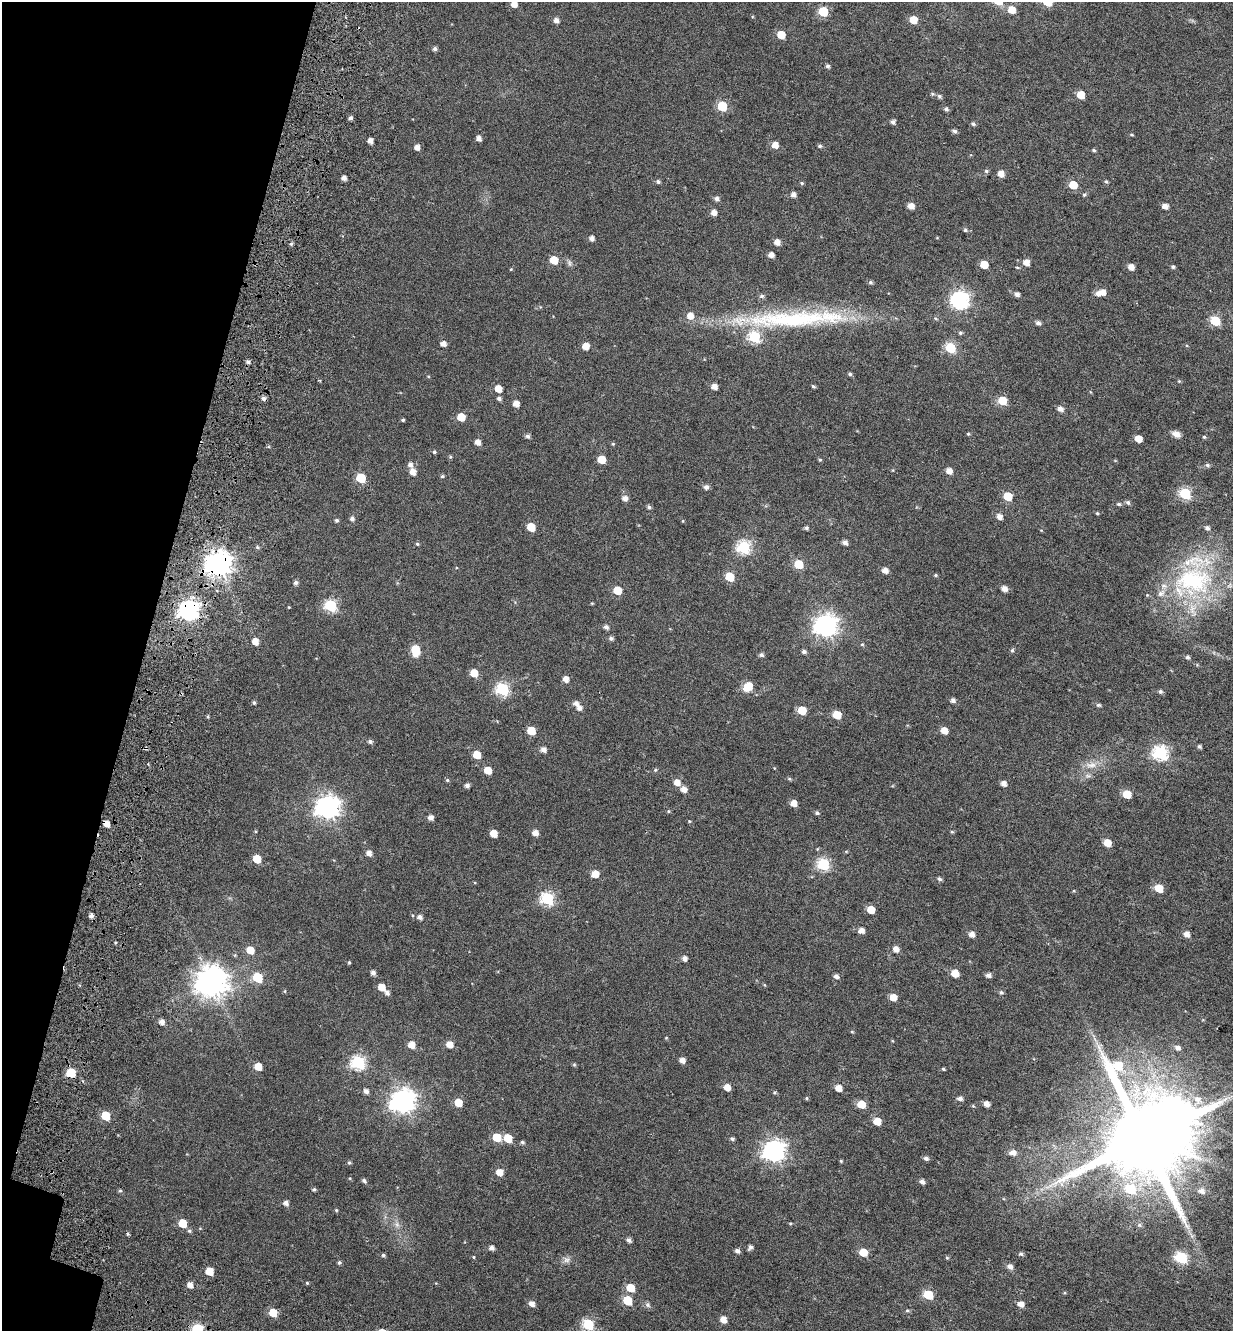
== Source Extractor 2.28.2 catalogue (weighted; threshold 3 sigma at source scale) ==
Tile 9 of 4 x 4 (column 1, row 3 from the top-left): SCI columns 466-1696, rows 1485-2813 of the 5792 x 5631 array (HDU 1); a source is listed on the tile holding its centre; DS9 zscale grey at full resolution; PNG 1235 x 1333 px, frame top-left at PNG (2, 2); no overlay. Shown black and unused: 12% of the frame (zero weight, under 4 of 7 exposures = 11% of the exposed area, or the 3 px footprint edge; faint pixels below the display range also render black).
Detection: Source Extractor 2.28.2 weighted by HDU 2 'WHT'; one run over the whole footprint, this tile lists its part. Background 0.0106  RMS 0.0051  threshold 0.0209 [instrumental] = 3 sigma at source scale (4.09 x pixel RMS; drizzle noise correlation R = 1.36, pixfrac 0.8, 0.0396/0.0396 arcsec/px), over >= 5 px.
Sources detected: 288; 1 inside a brighter object's white glare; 1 cosmic-ray / hot-pixel residue — not listed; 7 inside a brighter listed object's ellipse — not listed separately; the other 279 listed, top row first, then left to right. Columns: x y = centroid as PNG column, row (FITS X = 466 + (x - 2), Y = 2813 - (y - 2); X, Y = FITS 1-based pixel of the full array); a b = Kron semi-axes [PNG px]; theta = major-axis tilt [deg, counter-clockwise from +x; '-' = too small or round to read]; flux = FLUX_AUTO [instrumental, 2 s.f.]
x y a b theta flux
1048 2 6 5 - 15
514 4 5 5 - 3.2
1012 10 5 5 - 6.4
823 12 6 5 - 20
556 20 5 5 - 2
913 20 5 5 - 7.8
781 35 5 5 - 9.5
435 49 5 4 - 1.3
828 66 5 4 - 1
1081 95 5 5 - 7.3
939 96 6 5 - 0.99
722 106 6 5 - 22
946 109 5 4 - 1.1
350 118 5 4 - 1.2
893 122 5 4 - 1.3
973 124 6 4 -28 0.87
955 131 5 5 - 1.2
1132 135 5 3 - 0.45
479 138 5 4 - 2.2
370 141 4 4 - 2.5
775 145 5 5 - 3.8
820 146 6 4 1 0.77
417 147 5 5 - 2.2
1094 150 4 4 - 0.66
986 171 6 5 - 0.77
1001 174 5 5 - 3.9
344 178 5 4 - 1.9
658 182 5 5 - 0.91
1106 182 5 4 - 0.66
802 183 5 4 - 0.57
1073 185 6 5 - 9.8
793 195 5 5 - 1.9
1084 195 5 4 - 0.6
717 198 5 5 - 1.6
911 206 5 5 - 3.5
1165 206 5 4 - 2.4
714 213 5 5 - 2.8
965 230 5 4 - 0.62
592 238 5 4 - 2
777 242 5 5 - 3.2
291 244 4 4 - 0.7
771 255 5 4 - 2.6
554 260 5 5 - 9.3
1026 262 6 5 - 3.5
569 263 9 4 -82 0.93
984 265 5 5 - 8.7
1131 267 5 4 - 3.7
1173 267 5 4 - 0.68
511 269 4 3 - 0.34
870 282 6 5 - 0.78
1102 292 6 6 - 3.8
1017 294 5 4 - 1.7
762 296 6 6 - 1.1
960 300 8 7 - 130
794 319 128 20 2 66
936 319 5 3 - 0.45
1215 321 6 5 - 20
1038 323 5 4 - 1.5
960 333 5 5 - 0.67
443 344 5 5 - 2.4
586 346 5 5 - 4.8
950 348 6 5 - 29
248 362 5 4 - 1.3
850 374 5 4 - 0.73
1179 381 4 4 - 0.41
813 386 5 4 - 0.61
714 387 5 5 - 3.1
498 389 5 5 - 5.1
499 398 5 4 - 1.1
1002 401 5 5 - 13
516 404 5 4 - 3.5
1060 409 5 5 - 2.3
461 417 5 5 - 8.5
403 420 4 3 - 0.62
968 434 5 4 - 0.47
1176 434 10 6 -24 2.6
528 436 5 5 - 1.2
1204 437 4 4 - 0.55
1138 439 5 5 - 5
478 442 5 5 - 2.8
613 444 5 4 - 0.46
434 452 4 4 - 0.63
450 457 5 4 - 0.51
602 459 5 5 - 8
820 460 4 4 - 0.48
410 465 6 6 - 1.7
1207 465 6 5 - 0.86
949 471 5 5 - 3.3
413 472 6 5 - 3.5
442 476 5 4 - 0.6
361 478 6 5 - 18
706 487 5 5 - 1.6
1185 493 6 6 - 40
1008 496 6 5 - 11
625 498 6 5 - 2.3
1128 502 6 5 - 0.99
1119 504 6 5 - 0.75
649 507 5 5 - 0.87
1097 513 4 4 - 0.51
999 517 6 5 - 2.5
352 519 5 5 - 1.3
336 520 4 4 - 0.75
531 527 6 5 - 10
806 528 5 4 - 0.82
1207 528 5 5 - 1.4
845 543 5 4 - 1.7
417 544 5 4 - 0.59
257 547 5 5 - 0.61
744 547 6 6 - 58
218 564 9 8 - 430
798 564 6 5 - 11
885 570 6 5 - 2.6
936 575 4 4 - 0.48
730 577 6 5 - 13
1193 580 54 36 -3 57
296 582 5 5 - 1.2
1004 589 5 5 - 2.8
617 590 6 5 - 11
592 603 4 3 - 0.39
330 606 6 6 - 40
289 607 3 3 - 0.32
189 610 8 7 - 210
826 625 8 8 - 260
606 627 6 5 - 1.4
611 638 5 5 - 1.1
255 641 6 5 - 4
862 644 5 4 - 0.49
415 650 7 6 - 17
1012 650 6 4 68 0.72
804 652 5 5 - 1.1
761 655 6 5 - 1.1
1187 657 6 5 - 0.94
474 673 6 5 - 7.6
566 679 5 5 - 2.8
748 686 7 6 - 10
502 689 6 6 - 51
1160 692 5 5 - 0.93
953 700 5 5 - 1.5
254 703 5 4 - 0.73
576 703 6 6 - 1.9
1098 705 6 4 -1 0.74
802 710 6 5 - 11
837 715 6 5 - 10
944 730 5 5 - 4.5
531 731 6 5 - 9.3
370 742 5 4 - 1.1
1199 746 4 4 - 0.83
146 748 5 4 - 0.6
543 749 5 5 - 2.1
1160 753 7 6 - 77
477 755 5 5 - 7.2
1091 765 17 7 2 3.5
488 770 5 5 - 7.2
655 770 5 5 - 0.54
789 779 6 4 -20 0.62
447 780 5 4 - 0.63
677 782 7 6 - 3.5
1004 783 5 5 - 2.4
467 786 5 4 - 1.5
684 789 6 5 - 2.9
1127 794 5 5 - 10
794 803 5 5 - 3.9
328 807 9 8 - 290
668 811 5 4 - 0.5
817 813 6 4 -27 0.89
431 817 5 5 - 2.2
689 821 5 3 - 0.39
106 823 5 5 - 3.9
952 832 6 4 -1 0.46
494 833 5 5 - 5.2
535 833 5 5 - 3
1107 843 5 5 - 6.9
817 849 5 3 - 0.36
846 851 5 3 - 0.4
369 853 6 5 - 2.5
257 859 6 5 - 9.5
823 864 6 6 - 45
595 874 6 6 - 4.8
939 879 6 5 - 1
1159 888 6 5 - 8.8
547 899 7 6 - 52
871 910 5 5 - 7
91 915 5 4 - 1.6
420 917 5 5 - 1.7
861 931 6 5 - 2.4
971 934 5 5 - 2.6
1186 934 6 5 - 2.7
896 949 5 5 - 2.9
250 950 6 5 - 6.4
685 958 5 5 - 1.8
349 962 4 3 - 0.51
373 973 5 4 - 1.8
955 973 6 5 - 5.6
988 975 5 5 - 1.8
836 976 5 4 - 1.5
258 978 6 5 - 17
212 981 10 10 - 690
381 987 6 5 - 4.8
285 991 5 3 - 0.35
1001 992 6 5 - 0.82
387 993 6 5 - 1.5
893 997 5 5 - 4.9
162 1022 5 5 - 2.4
852 1032 5 3 - 0.4
450 1044 6 5 - 4.4
411 1045 6 5 - 4.8
1178 1047 7 5 -13 1.5
682 1060 5 5 - 2.6
358 1062 7 6 - 63
574 1065 6 4 0 0.49
258 1067 5 5 - 6.4
943 1069 4 3 - 0.59
71 1073 6 6 - 18
727 1087 5 5 - 3.8
838 1088 5 5 - 4
366 1091 6 5 - 1.7
774 1092 5 3 - 0.5
807 1098 5 4 - 0.51
960 1099 6 4 0 1.6
1197 1100 16 12 -84 6.1
403 1101 9 8 - 320
458 1103 6 5 - 7.6
861 1104 6 5 - 8.6
987 1104 5 5 - 2.5
973 1106 5 3 - 0.45
106 1116 6 5 - 13
877 1121 6 5 - 6.5
497 1137 6 5 - 9.4
508 1138 6 5 - 9.6
732 1139 5 4 - 0.82
1144 1139 24 19 -57 7100
522 1142 6 5 - 0.71
774 1151 8 8 - 230
1012 1152 8 6 -6 2.6
926 1158 6 5 - 1.3
841 1161 4 4 - 0.46
349 1163 5 4 - 0.69
500 1172 5 5 - 4.6
364 1181 5 4 - 1
922 1181 6 5 - 1.4
314 1189 5 4 - 0.73
1130 1189 7 6 - 17
120 1191 6 4 1 0.53
1201 1191 8 6 -18 2.4
286 1203 5 5 - 1.9
336 1210 4 4 - 0.48
183 1223 6 5 - 9.8
790 1223 5 3 - 0.41
397 1224 7 6 - 1.3
1139 1225 6 5 - 0.73
189 1231 6 5 - 0.77
127 1234 5 4 - 0.53
629 1240 5 4 - 1.4
750 1247 6 5 - 1.2
492 1248 5 4 - 1.9
737 1251 5 5 - 1.5
863 1252 6 5 - 8.4
1021 1254 6 5 - 0.83
383 1255 5 4 - 0.76
473 1257 4 3 - 0.35
947 1258 5 4 - 0.51
1181 1258 6 6 - 44
566 1260 9 7 15 1.6
339 1263 5 4 - 0.81
1010 1267 6 5 - 2.2
209 1271 6 5 - 7.8
307 1283 4 4 - 0.44
190 1285 6 6 - 2.5
630 1288 6 5 - 9
928 1295 6 5 - 19
628 1300 6 5 - 14
532 1304 6 5 - 2.5
1020 1304 6 5 - 2.8
647 1305 8 5 -28 1.1
907 1311 6 4 0 0.58
273 1313 6 5 - 8.4
723 1319 5 5 - 3.7
588 1324 6 6 - 32
198 1329 6 6 - 33
Overlapping masked pixels (flux is a lower limit): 5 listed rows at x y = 218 564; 189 610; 146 748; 106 823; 71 1073
Isophote crosses this tile's border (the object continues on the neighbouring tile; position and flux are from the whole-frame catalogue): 3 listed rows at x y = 1048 2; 514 4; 198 1329